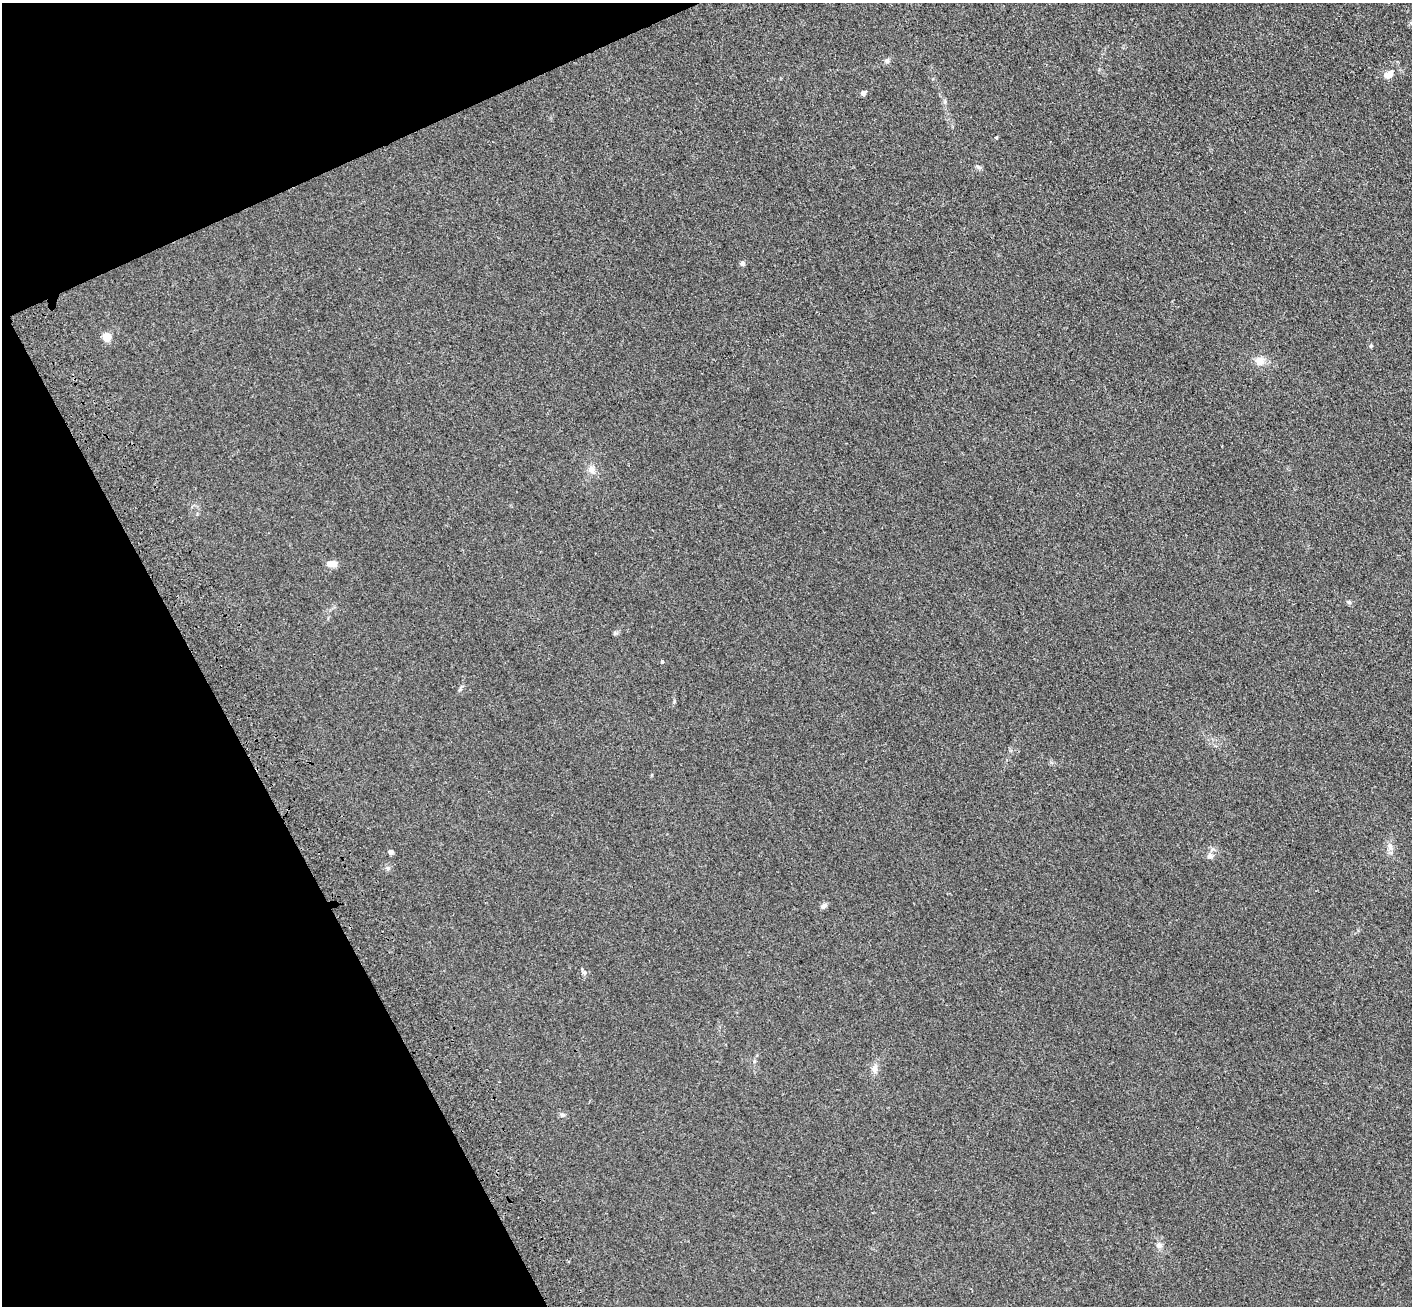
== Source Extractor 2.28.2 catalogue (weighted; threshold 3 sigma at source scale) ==
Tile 5 of 4 x 4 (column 1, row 2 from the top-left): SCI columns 109-1518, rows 2822-4125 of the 5856 x 5772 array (HDU 1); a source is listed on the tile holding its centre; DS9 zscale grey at full resolution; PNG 1414 x 1308 px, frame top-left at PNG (2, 3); no overlay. Shown black and unused: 21% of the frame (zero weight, under 3 of 4 exposures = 6% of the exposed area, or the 3 px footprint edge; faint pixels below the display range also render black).
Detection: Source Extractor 2.28.2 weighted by HDU 2 'WHT'; one run over the whole footprint, this tile lists its part. Background 0.095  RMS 0.0072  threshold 0.0323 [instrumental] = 3 sigma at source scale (4.5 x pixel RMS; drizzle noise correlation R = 1.50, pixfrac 1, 0.05/0.05 arcsec/px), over >= 5 px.
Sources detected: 24; all 24 listed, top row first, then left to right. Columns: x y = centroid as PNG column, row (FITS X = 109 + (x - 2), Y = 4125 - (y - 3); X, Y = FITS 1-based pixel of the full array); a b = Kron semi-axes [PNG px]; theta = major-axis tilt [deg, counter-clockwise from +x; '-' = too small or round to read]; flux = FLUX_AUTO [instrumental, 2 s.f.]
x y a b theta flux
887 61 7 6 - 1.7
1389 74 7 5 37 8.1
863 93 4 4 - 4.6
996 137 4 3 - 0.52
979 167 8 5 -22 1.6
742 263 4 4 - 3.9
107 337 5 5 - 23
1371 346 6 4 89 0.82
1259 361 12 11 - 6
591 470 11 8 -83 4
332 564 12 6 0 5.8
1349 602 6 5 - 1.2
615 633 5 5 - 1.1
662 662 4 3 - 1
674 701 6 4 89 0.83
1390 847 10 6 -80 3.1
390 852 4 4 - 4.1
1210 856 9 7 -15 2.3
388 868 6 6 - 1.4
823 906 8 6 29 2.5
584 972 7 5 69 1.5
874 1068 10 8 77 3.6
562 1115 7 6 - 1.7
1159 1245 8 8 - 2.8